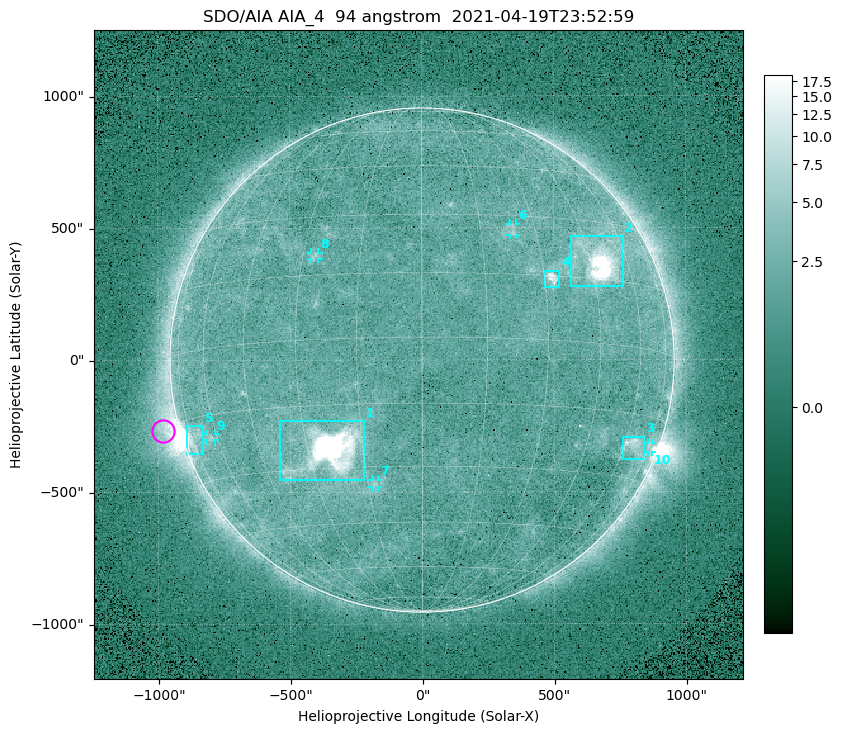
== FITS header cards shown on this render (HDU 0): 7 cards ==
TELESCOP= 'SDO/AIA '
INSTRUME= 'AIA_4   '
WAVELNTH=                   94
WAVEUNIT= 'angstrom'
DATE-OBS= '2021-04-19T23:52:59.12'
CTYPE1  = 'HPLN-TAN'
CTYPE2  = 'HPLT-TAN'

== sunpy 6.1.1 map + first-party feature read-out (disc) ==
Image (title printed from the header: SDO/AIA AIA_4  94 angstrom  2021-04-19T23:52:59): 512 x 512 px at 4.8 arcsec/px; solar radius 955 arcsec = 199 px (full disc in frame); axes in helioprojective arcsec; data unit not stated in the header (colour bar unlabelled)
Orientation: roll -0.138 deg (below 1 deg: not rotated)
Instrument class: DISC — disc imager (sunpy class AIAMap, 94 A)
Bright regions (active regions / flare kernels): reference = the median radial profile (limb darkening/brightening removed); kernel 5 px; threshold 5 sigma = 2.59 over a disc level ~1.8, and >= 1.15x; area >= 9 px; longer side >= 5 px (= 24 arcsec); searched inside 0.97 R_sun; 10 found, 10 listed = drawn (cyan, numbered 1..; 5 of them under ~33 arcsec drawn as corner ticks so the feature stays visible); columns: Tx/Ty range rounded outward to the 10 arcsec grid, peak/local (2 s.f.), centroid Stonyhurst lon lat
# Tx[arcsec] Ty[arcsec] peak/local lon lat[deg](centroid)
1 -540..-220 -460..-230 1688 -24 -26
2 560..760 280..470 36 +48 +20
3 760..840 -380..-290 4.3 +65 -22
4 460..520 270..340 6.9 +32 +14
5 -900..-830 -360..-250 6.4 -73 -19
6 330..360 470..520 2.9 +24 +26
7 -190..-170 -480..-450 3.2 -13 -34
8 -420..-390 380..410 3 -27 +20
9 -820..-780 -300..-280 2.8 -63 -20
10 850..870 -350..-310 2.8 +75 -22
Off-limb structures (1.02-1.3 R_sun): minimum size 50 px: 6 found; the strongest spans PA ~90..115 deg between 1.02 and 1.22 R_sun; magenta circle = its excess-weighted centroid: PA ~105 deg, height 1.06 R_sun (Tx ~-980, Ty ~-270 arcsec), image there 4.6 x the reference